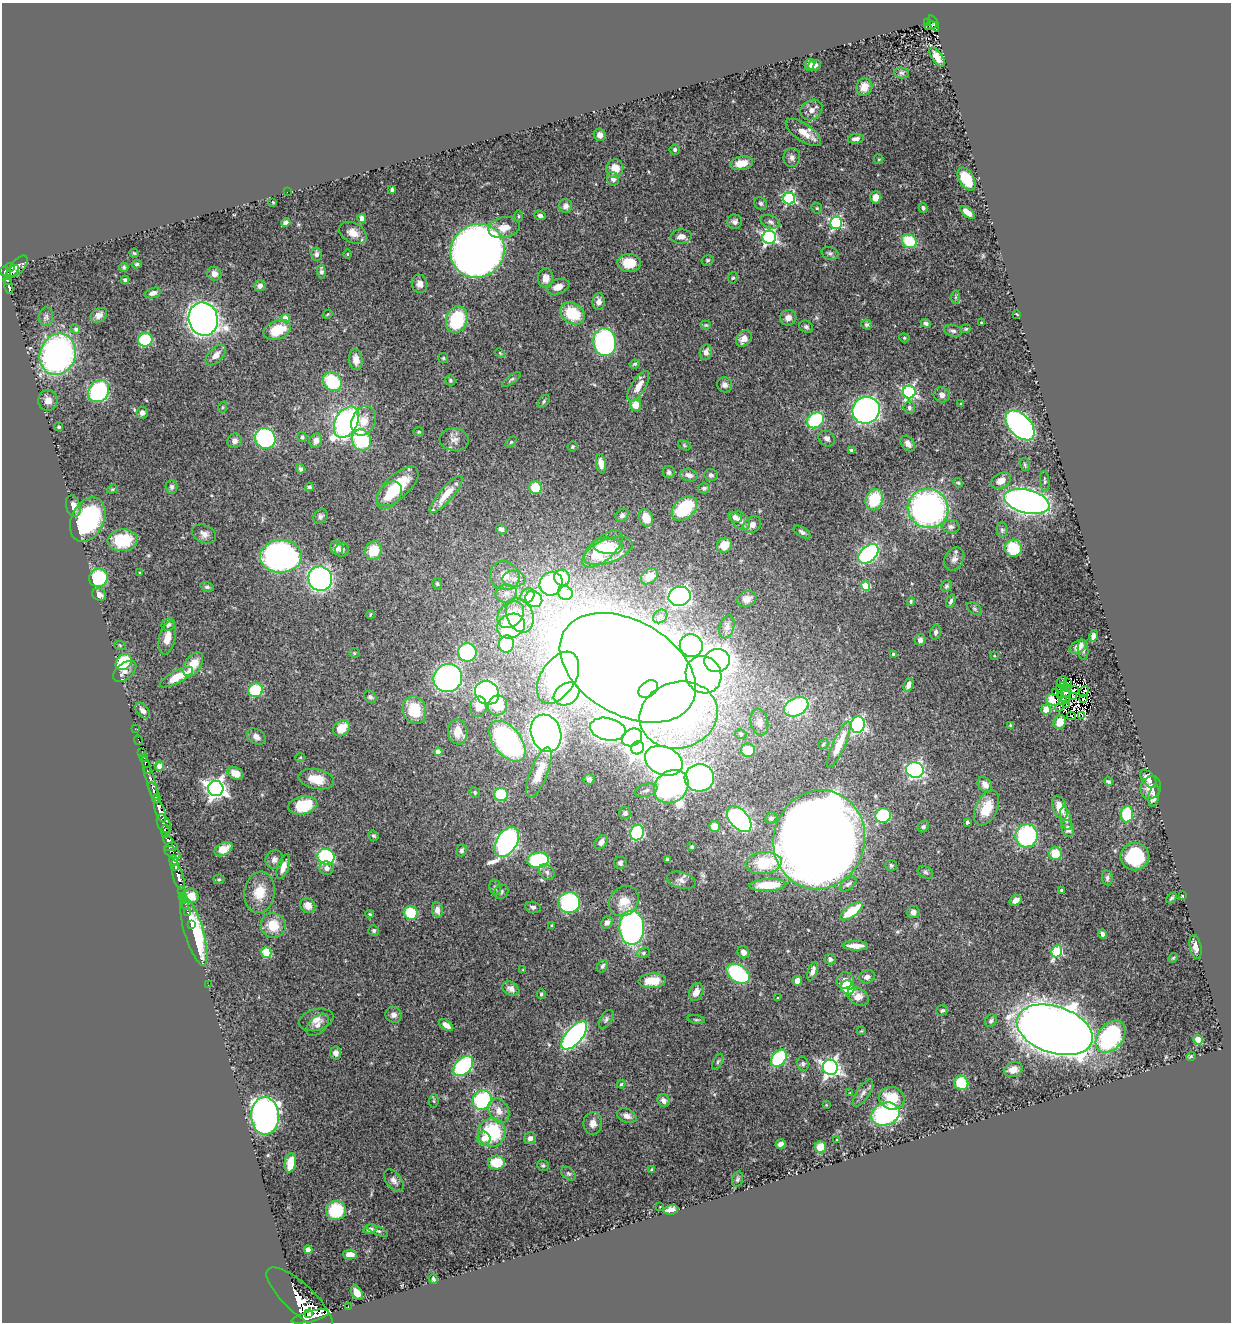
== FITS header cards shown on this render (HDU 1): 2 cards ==
NAXIS1  =                 1229
NAXIS2  =                 1320

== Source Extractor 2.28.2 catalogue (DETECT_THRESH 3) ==
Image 1229 x 1320 px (HDU 1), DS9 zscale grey, 1 PNG px = 1 image px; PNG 1233 x 1324 px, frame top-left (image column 1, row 1320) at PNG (2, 3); each listed source drawn as its Kron ellipse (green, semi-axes under 4 px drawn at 4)
Background 0.442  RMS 0.02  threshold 0.0589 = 3 sigma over >= 5 px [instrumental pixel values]
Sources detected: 467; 1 with non-positive FLUX_AUTO (blend fragments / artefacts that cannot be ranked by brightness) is neither listed nor drawn; the other 466 listed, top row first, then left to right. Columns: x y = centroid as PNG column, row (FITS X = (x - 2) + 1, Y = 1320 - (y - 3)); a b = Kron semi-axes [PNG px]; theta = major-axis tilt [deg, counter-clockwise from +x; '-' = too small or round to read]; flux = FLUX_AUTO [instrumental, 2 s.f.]
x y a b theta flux
928 22 3 3 - 16
934 23 9 3 -65 79
930 26 6 3 16 36
937 57 11 5 -54 12
810 65 6 5 - 5.3
814 65 7 5 20 4.7
901 73 7 5 -1 2.8
864 87 9 7 66 13
811 110 11 9 35 8.1
803 132 20 8 -34 18
600 135 6 6 - 6.9
856 139 8 4 8 5.1
675 149 5 5 - 2.7
792 157 9 8 - 5.6
879 159 5 4 - 1.4
741 163 11 6 12 18
615 168 9 8 - 19
613 179 7 6 - 5
967 179 13 7 -60 47
392 189 4 3 - 2.9
287 192 2 2 - 39
875 197 6 5 - 12
789 198 6 6 - 180
273 202 3 2 - 0.93
761 203 7 6 - 3
565 206 7 6 - 6.3
817 208 6 5 - 2
923 208 5 3 - 2.5
967 212 9 4 -39 11
540 215 6 4 -23 3.4
518 216 5 3 - 1.6
362 218 4 4 - 8.3
286 222 5 4 - 4.5
735 222 7 7 - 4.4
770 222 10 6 -19 4.5
836 223 6 6 - 210
504 228 16 10 12 17
353 233 14 10 -28 15
681 236 10 7 4 9.1
769 237 7 6 - 310
909 241 8 6 -35 56
477 251 28 26 44 1200
134 253 4 4 - 1.5
830 253 8 6 -17 3.6
316 254 6 5 - 3.6
347 254 5 3 - 1.2
708 260 6 5 - 2.3
629 263 12 9 -4 28
137 264 5 4 - 2.1
10 267 5 4 - 260
18 267 13 7 48 220
124 267 5 4 - 2.1
6 271 6 5 - 240
12 272 8 4 41 200
321 272 7 4 -84 3.3
214 274 7 6 - 7.2
546 278 10 8 -89 11
733 278 6 4 63 2.2
7 280 4 3 - 80
125 280 4 3 - 2.8
420 284 9 7 -78 8.6
260 286 6 5 - 5.3
9 287 8 3 -75 140
558 287 12 7 19 11
153 293 8 5 16 6
956 297 6 4 89 2.2
599 302 8 6 87 7.4
572 313 13 10 -34 50
328 314 5 3 - 1.2
1017 314 4 2 - 1
99 315 9 6 33 7.6
46 317 9 7 87 4.2
285 318 4 4 - 23
788 318 8 7 - 8.1
203 319 17 14 -77 990
457 320 14 10 72 84
926 323 5 4 - 3.3
981 323 3 2 - 1.4
867 324 5 5 - 2.5
706 325 5 4 - 1.7
806 327 7 6 - 3.1
76 329 5 4 - 3.6
966 329 5 4 - 1.8
277 330 14 9 21 38
953 331 9 5 -15 3.8
904 338 5 4 - 1.7
744 339 9 6 50 10
145 340 7 6 - 81
605 342 14 11 -84 270
706 352 7 6 - 7.1
500 353 5 3 - 1.3
58 354 21 17 70 380
216 355 13 7 45 9.6
443 358 5 5 - 1.6
356 360 10 6 -84 11
635 364 5 3 - 1.8
511 379 11 4 35 3.2
450 380 5 4 - 2
332 382 10 8 -45 80
725 385 8 7 - 5.4
638 386 17 7 58 16
99 391 12 9 54 180
909 392 6 6 - 290
942 395 8 7 - 6.4
48 400 10 9 - 9.9
544 401 7 4 51 2.2
961 404 3 2 - 1.2
635 405 6 6 - 14
223 407 6 3 71 1.4
909 407 6 6 - 3.3
866 410 14 13 - 580
142 413 6 5 - 5.5
816 420 9 7 37 100
364 421 15 11 65 20
346 422 17 11 61 390
1020 425 18 11 -47 430
59 427 4 4 - 2.2
418 432 5 4 - 1.4
302 437 5 5 - 2.4
265 438 10 10 - 180
827 438 8 7 - 6
361 440 11 9 -68 91
454 440 15 11 -7 9
235 441 7 7 - 7.4
316 441 7 6 - 7.8
511 442 6 4 45 1.7
908 444 9 6 -52 6.6
684 445 7 4 -31 2
572 447 5 5 - 1.6
852 450 4 3 - 2.9
601 463 10 5 -80 10
1025 464 6 5 - 2.2
300 469 5 4 - 2.8
669 472 6 6 - 3.6
689 475 9 6 -17 6.8
711 475 6 6 - 4.5
1001 481 10 7 28 11
1045 481 10 4 -84 2.7
958 483 5 4 - 1.7
398 486 26 12 43 51
172 487 7 6 - 3.2
309 487 4 3 - 2.2
535 487 6 6 - 33
704 488 6 5 - 3.3
112 489 5 4 - 1.8
446 494 24 6 50 26
389 495 15 10 51 22
874 500 11 8 69 54
1027 502 23 11 -13 670
73 506 11 7 -74 12
684 508 15 10 43 65
928 508 20 19 - 390
622 515 7 5 44 3.8
321 516 8 6 48 3.6
735 517 7 5 -28 5.5
646 518 9 7 -74 16
88 520 23 16 64 170
740 521 11 7 -41 7.6
752 525 9 7 39 8.9
951 526 9 6 -5 4.4
501 529 5 5 - 3.8
1002 530 7 5 -89 2.8
802 532 9 5 -32 3.2
204 534 12 9 -25 8.6
123 540 15 11 3 61
724 545 8 7 - 19
608 546 15 8 -6 25
337 548 7 6 - 9.5
1013 548 8 8 - 47
602 549 24 11 42 44
342 550 7 6 - 4.3
373 551 9 8 - 34
608 551 25 12 20 33
868 554 12 7 42 230
281 556 21 16 2 500
954 559 12 9 61 7.1
140 573 4 4 - 1.4
505 576 15 14 - 19
649 576 10 6 40 8.6
98 578 9 9 - 89
562 578 8 7 - 38
320 579 12 12 - 370
514 579 11 8 1 8.6
437 584 6 5 - 2.6
551 584 12 11 - 170
865 586 4 4 - 58
947 586 6 5 - 2.3
207 587 7 4 -17 2.9
506 593 11 9 11 8.5
565 593 7 6 - 38
99 595 7 6 - 8.4
527 595 7 6 - 22
680 596 11 9 15 410
534 599 9 7 -33 86
747 599 10 7 20 9.8
911 601 4 3 - 1.9
951 601 7 4 68 3.2
974 609 8 5 -38 2.7
370 614 4 3 - 1.2
511 615 15 11 45 36
520 615 18 13 -66 31
660 616 8 6 38 5.5
168 624 7 6 - 4.2
511 626 14 12 26 140
727 627 12 7 73 5.6
936 632 7 5 73 3.2
1093 636 6 4 77 5
167 638 17 8 77 17
920 640 6 5 - 4.3
506 644 9 7 75 89
120 645 6 3 -19 1.4
691 646 11 11 - 320
1078 647 9 6 32 9.7
1083 650 10 5 -84 3.4
467 652 9 9 - 140
354 653 5 4 - 1.7
893 654 4 3 - 1.7
994 656 3 2 - 1.2
717 660 13 11 6 800
124 662 9 7 47 83
193 664 13 8 57 22
628 668 73 47 -30 6400
125 671 13 8 40 8.3
704 675 19 17 -60 470
176 677 18 6 28 34
448 678 14 14 - 350
558 678 29 17 57 350
1062 681 5 3 - 2.7
1067 683 3 2 - 0.48
908 685 7 4 68 7.9
1064 686 3 2 - 0.56
1067 688 4 2 - 0.62
648 689 10 7 37 280
256 690 7 6 - 75
1059 690 4 2 - 0.54
1074 690 4 2 - 1.8
1084 692 5 2 - 1.7
487 693 12 11 - 340
1055 693 3 2 - 3.2
1065 693 4 2 - 0.16
567 694 14 10 33 130
1060 695 3 2 - 1
1074 696 3 2 - 1.2
370 697 6 5 - 2.8
1066 699 3 2 - 0.76
1083 699 2 2 - 1.9
1053 700 7 6 - 11
1062 700 4 2 - 0.71
1067 704 4 2 - 1.3
497 705 10 9 - 38
478 707 10 8 77 17
796 707 13 9 27 170
1059 707 5 2 - 1.2
1046 709 5 5 - 25
143 710 9 5 -50 5.9
414 710 14 11 -71 37
679 715 39 33 15 410
1082 715 4 3 - 2600
1071 716 4 2 - 0.55
759 722 13 8 -77 8.6
1060 722 7 6 - 14
858 725 8 7 - 240
1011 725 4 4 - 1.9
341 728 9 7 42 26
135 729 2 2 - 3.8
608 729 18 11 -12 360
458 732 12 10 -82 19
546 733 19 15 -71 1000
741 734 6 4 -17 2.2
256 737 10 7 -33 6.7
632 737 10 8 28 180
139 740 5 2 - 7.6
507 741 23 13 -52 340
823 744 5 4 - 2
839 745 25 6 66 33
638 748 7 6 - 600
748 750 7 6 - 29
438 752 4 4 - 19
142 753 2 2 - 5.9
144 758 2 2 - 6.9
300 758 5 3 - 1.2
664 761 19 14 -23 840
160 766 4 4 - 19
915 770 9 7 -16 280
148 771 4 3 - 87
235 773 8 6 -27 10
539 773 26 8 68 30
699 778 14 13 - 360
150 779 25 3 -74 250
316 779 18 10 -11 24
589 779 5 5 - 3.7
1148 779 10 6 -51 8.7
1108 781 5 3 - 2.1
985 784 8 6 -53 7.3
671 787 18 15 39 410
1151 787 12 10 67 14
216 789 8 7 - 730
646 790 11 6 15 5.1
154 791 10 4 -65 660
475 792 6 5 - 2.1
501 794 6 6 - 67
1154 796 11 5 80 7.5
156 799 4 4 - 330
302 805 14 9 12 54
1060 807 12 6 -69 19
987 808 18 10 64 33
160 811 12 5 -70 1100
625 813 6 6 - 4.2
1127 814 8 6 83 55
883 815 8 7 - 90
771 818 6 5 - 2.6
1066 818 12 5 -76 6.5
739 819 15 9 -48 320
967 822 3 3 - 3.1
164 824 10 6 -66 400
923 826 6 5 - 2.6
714 827 5 5 - 10
1068 829 8 6 -75 7.5
165 831 6 3 -87 190
637 833 8 6 69 140
374 836 5 4 - 2
1027 836 11 11 - 140
819 840 50 45 74 3400
168 841 6 4 -65 320
507 842 16 10 57 340
601 842 8 5 54 6.5
171 847 6 3 11 150
692 847 3 3 - 2.7
223 849 9 6 29 20
461 850 6 5 - 2.9
172 852 9 5 -31 150
1055 853 6 6 - 32
1135 856 14 14 - 76
326 857 8 7 - 170
274 859 9 8 - 6.4
668 859 4 3 - 2.3
174 860 5 4 - 510
538 860 11 7 5 150
620 863 6 6 - 3.3
764 863 18 11 6 49
891 865 6 5 - 2.5
175 866 5 3 - 500
283 867 13 5 70 12
327 868 7 6 - 5.9
547 872 9 6 -46 4.2
925 872 8 5 -31 3.1
179 877 13 5 -77 780
1107 878 7 5 -82 3.2
219 879 5 5 - 1.7
681 880 15 8 -15 8.4
848 884 10 5 37 4.1
768 885 19 6 3 42
495 887 8 5 -75 3.2
1062 890 4 4 - 1.8
182 891 2 2 - 7.8
259 892 21 15 82 27
501 892 7 6 - 3.6
183 896 2 2 - 8.5
191 896 7 7 - 15
1183 896 3 2 - 0.93
1172 898 6 3 48 2.2
184 900 2 2 - 8.5
1015 900 6 4 33 7.7
624 901 16 13 49 23
569 903 10 10 - 230
186 906 3 2 - 7.6
308 906 8 7 - 12
533 907 8 5 -9 3.7
437 910 8 5 -81 7.6
851 911 13 5 36 54
188 912 3 2 - 18
913 912 6 6 - 5.7
411 913 7 7 - 46
370 914 4 3 - 1.3
607 922 6 5 - 6.3
191 924 3 3 - 17
273 925 13 12 - 28
552 926 4 4 - 1.8
632 928 17 12 -88 480
374 930 6 5 - 2.8
194 931 35 9 -73 120
1103 934 5 4 - 4.4
855 946 12 4 -2 13
1195 947 12 6 -79 7.8
1057 951 6 5 - 100
266 952 5 5 - 77
743 952 6 5 - 7
643 953 6 5 - 2.6
1173 958 5 4 - 1.5
830 959 5 5 - 3.6
602 966 7 5 57 3.2
523 970 3 2 - 0.92
813 971 10 4 70 7
738 974 13 8 -33 130
867 977 8 6 15 6.4
845 980 8 8 - 9.1
652 981 13 7 2 23
797 981 5 4 - 11
208 985 2 2 - 28
848 987 7 6 - 63
511 989 9 6 -30 8
696 992 9 6 63 11
541 994 4 4 - 2
858 997 11 8 -30 15
778 998 3 2 - 1.3
942 1010 6 5 - 2.6
394 1015 8 7 - 6
606 1019 10 6 58 3.5
316 1020 17 10 16 13
696 1020 8 3 -11 2
991 1021 7 5 55 3.2
318 1025 13 8 43 8.5
446 1025 8 4 -34 9.6
1055 1030 39 23 -18 2800
861 1031 4 3 - 1.2
574 1036 17 8 50 390
1111 1036 18 12 51 170
1198 1040 5 4 - 46
336 1053 6 5 - 6.1
1191 1056 5 3 - 1.7
779 1058 10 6 53 110
718 1062 9 4 64 2.6
803 1064 7 5 -68 2.8
463 1066 12 8 45 150
830 1067 8 7 - 480
1013 1069 10 7 20 12
961 1083 7 6 - 42
621 1084 4 4 - 1.5
850 1093 3 3 - 0.86
863 1093 16 6 57 6.6
892 1098 13 11 -19 38
482 1100 10 9 - 110
664 1100 7 6 - 6.2
434 1101 6 4 85 2
826 1105 2 2 - 0.96
499 1111 13 10 -63 13
885 1114 14 11 20 170
265 1116 19 14 -87 650
627 1116 10 6 -22 7.4
593 1123 11 9 88 10
492 1132 14 13 - 91
484 1138 7 6 - 9.3
530 1138 6 5 - 5.3
837 1140 3 2 - 1.1
780 1144 5 4 - 5.5
820 1147 6 5 - 22
290 1163 10 5 79 32
496 1163 8 7 - 38
543 1165 6 5 - 2.3
651 1170 4 3 - 1.3
568 1174 8 5 -39 2.8
737 1179 8 5 75 2.6
394 1180 13 7 -53 6.4
660 1207 2 2 - 0.72
336 1210 10 9 - 59
671 1210 7 4 11 11
370 1229 7 4 14 5.1
378 1231 11 4 -24 3.2
308 1250 4 4 - 16
350 1254 7 5 -1 9.1
433 1279 5 4 - 3.3
357 1293 8 5 -59 9.5
299 1298 43 14 -43 4700
348 1307 3 2 - 15
308 1313 3 3 - 590
310 1316 19 5 14 2200
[1 non-positive-flux detection neither listed nor drawn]